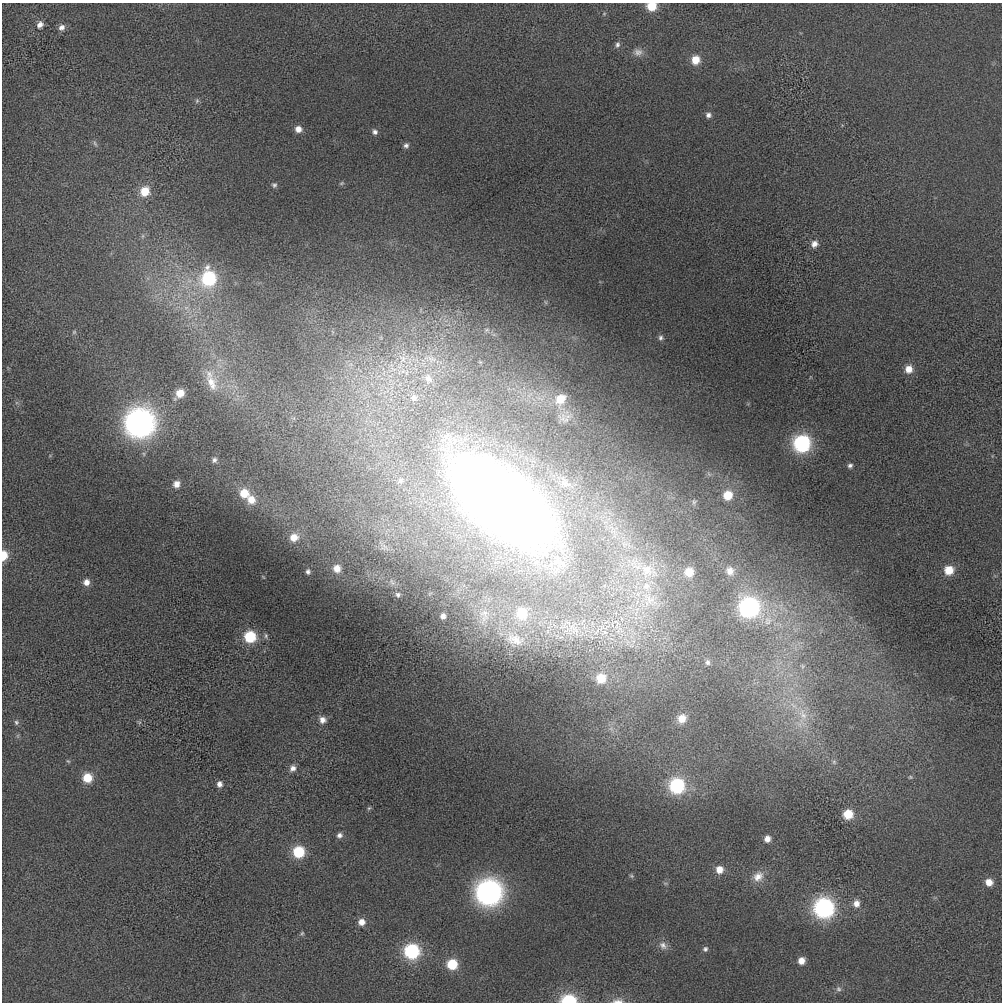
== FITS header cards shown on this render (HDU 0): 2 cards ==
NAXIS1  =                 1000 / length of data axis 1
NAXIS2  =                 1000 / length of data axis 2

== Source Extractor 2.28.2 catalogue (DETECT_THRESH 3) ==
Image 1000 x 1000 px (HDU 0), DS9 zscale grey, 1 PNG px = 1 image px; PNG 1004 x 1004 px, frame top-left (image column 1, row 1000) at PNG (2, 3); no overlay
Background -114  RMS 530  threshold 1580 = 3 sigma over >= 5 px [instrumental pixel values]
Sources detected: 104; all 104 listed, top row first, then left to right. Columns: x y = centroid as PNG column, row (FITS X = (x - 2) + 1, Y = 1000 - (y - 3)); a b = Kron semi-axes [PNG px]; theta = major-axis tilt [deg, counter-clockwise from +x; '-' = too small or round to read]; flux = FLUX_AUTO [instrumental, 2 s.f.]
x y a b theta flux
652 6 8 7 - 8.0e+05
604 14 5 4 - 3.9e+04
40 25 9 7 55 1.8e+05
61 27 8 7 - 1.7e+05
617 45 7 6 - 1.0e+05
638 52 12 10 -7 2.3e+05
696 60 9 8 - 5.6e+05
197 101 7 5 70 6.8e+04
708 115 7 6 - 1.3e+05
298 129 7 7 - 2.5e+05
375 132 7 6 - 1.2e+05
95 144 9 4 -63 8.1e+04
406 145 6 6 - 1.1e+05
341 183 7 5 21 5.8e+04
274 185 6 6 - 8.5e+04
145 191 10 9 - 8.0e+05
143 236 6 4 89 6.4e+04
814 244 9 8 - 2.2e+05
209 278 12 11 - 3.4e+06
186 308 7 5 1 1.0e+05
74 332 5 5 - 5.7e+04
661 338 7 7 - 1.1e+05
402 359 15 11 -74 5.1e+05
431 359 15 7 -25 3.0e+05
909 369 8 8 - 4.0e+05
428 379 14 11 -57 3.8e+05
212 383 26 14 -68 7.9e+05
180 393 9 7 47 5.0e+05
414 398 11 10 - 2.9e+05
560 399 12 10 54 6.8e+05
566 420 12 6 28 2.0e+05
139 423 14 14 - 2.7e+07
802 443 10 10 - 5.7e+06
214 460 7 7 - 1.1e+05
465 460 14 14 - 1.2e+06
850 466 6 5 - 9.6e+04
400 481 8 7 - 1.1e+05
176 484 8 7 - 2.8e+05
244 493 10 10 - 7.4e+05
728 495 9 9 - 7.6e+05
251 499 12 11 - 5.2e+05
503 502 130 63 -39 4.8e+07
694 502 9 7 79 9.7e+04
294 537 10 10 - 4.7e+05
3 555 8 5 83 7.3e+05
337 568 9 9 - 3.9e+05
949 570 8 8 - 7.0e+05
648 571 33 24 -26 2.3e+06
730 571 9 9 - 2.6e+05
308 572 7 6 - 1.1e+05
689 572 9 9 - 6.0e+05
263 577 6 3 -53 3.7e+04
86 582 7 7 - 2.5e+05
392 582 11 4 -58 9.8e+04
647 586 24 19 48 1.5e+06
398 595 6 6 - 8.8e+04
649 600 34 29 -8 2.8e+06
749 607 11 11 - 7.4e+06
484 613 14 11 -14 3.4e+05
522 613 11 10 - 9.1e+05
443 616 5 5 - 1.3e+05
617 623 19 13 -65 8.2e+05
602 628 17 8 8 4.8e+05
604 632 11 7 23 2.3e+05
266 636 8 5 -81 7.8e+04
250 637 9 9 - 1.6e+06
515 639 26 16 -19 7.6e+05
707 662 8 6 -86 1.1e+05
601 678 8 8 - 6.6e+05
802 717 44 19 87 2.0e+06
682 719 9 9 - 4.8e+05
322 720 8 8 - 2.2e+05
16 722 7 6 - 8.5e+04
139 722 6 4 -17 5.2e+04
68 761 6 3 -43 4.1e+04
834 762 8 6 -89 9.6e+04
293 768 9 7 55 1.9e+05
910 777 7 5 0 6.8e+04
87 778 9 8 - 8.2e+05
219 784 7 6 - 1.7e+05
677 786 10 10 - 3.6e+06
369 808 6 4 44 5.1e+04
848 814 9 9 - 8.4e+05
339 835 7 6 - 1.4e+05
767 839 7 7 - 2.5e+05
299 852 9 8 - 1.7e+06
719 870 9 8 - 3.9e+05
631 876 7 5 -21 5.8e+04
758 876 16 13 44 4.8e+05
989 882 7 7 - 3.6e+05
665 883 6 4 -18 5.4e+04
489 892 13 13 - 2.0e+07
856 903 9 8 - 2.5e+05
824 908 11 11 - 8.6e+06
362 922 8 7 - 3.1e+05
302 933 6 5 - 5.4e+04
663 945 13 10 -43 2.3e+05
705 949 7 6 - 9.9e+04
412 951 9 9 - 3.9e+06
801 961 7 6 - 3.1e+05
452 964 8 8 - 1.2e+06
839 989 8 8 - 1.2e+05
569 1000 10 6 -1 2.6e+06
618 1001 17 6 2 2.2e+05
At the frame edge (FLAGS 8, measured only in part): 4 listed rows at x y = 652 6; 3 555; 569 1000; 618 1001